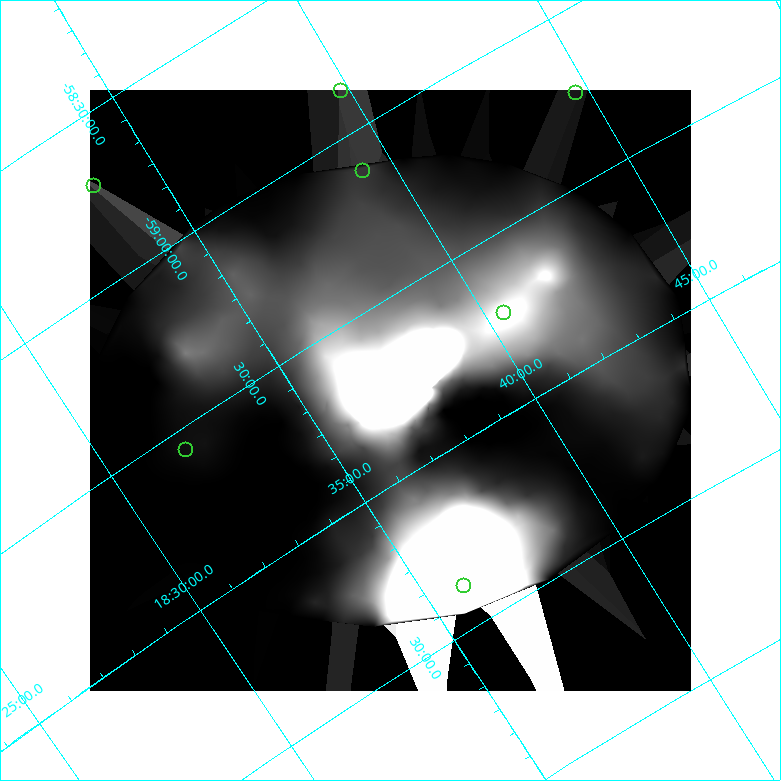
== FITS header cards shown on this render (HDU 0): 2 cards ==
NAXIS1  =                  601
NAXIS2  =                  601

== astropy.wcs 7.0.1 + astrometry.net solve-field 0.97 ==
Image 601 x 601 px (HDU 0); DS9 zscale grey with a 90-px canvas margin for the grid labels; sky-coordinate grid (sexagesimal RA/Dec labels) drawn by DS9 from the SOLVED WCS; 7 Tycho-2 reference stars matched to detected sources circled (green)
Header WCS: none
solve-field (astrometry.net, Tycho-2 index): SOLVED blind (the file carries no WCS)
Solved WCS: RA---TAN-SIP/DEC--TAN-SIP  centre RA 18:37:02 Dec -59:45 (279.26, -59.75 deg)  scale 11.2 arcsec/px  FOV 112.6' x 112.2'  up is +32 deg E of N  parity flipped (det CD > 0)
(file carries no celestial WCS; the grid is the blind solution)
Tycho-2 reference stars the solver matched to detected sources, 7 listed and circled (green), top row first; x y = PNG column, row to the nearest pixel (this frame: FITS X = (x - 90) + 1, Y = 601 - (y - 90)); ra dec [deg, ICRS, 3 dp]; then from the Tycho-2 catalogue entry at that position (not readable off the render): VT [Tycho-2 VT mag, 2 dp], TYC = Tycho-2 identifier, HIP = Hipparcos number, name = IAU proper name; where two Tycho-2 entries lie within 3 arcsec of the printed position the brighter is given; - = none
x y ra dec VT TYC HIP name
341 91 279.949 -58.869 6.89 8757-1525-1 91512 -
576 93 281.174 -59.244 8.64 8770-565-1 91964 -
363 171 279.821 -59.122 7.25 8757-1614-1 91464 -
94 186 278.373 -58.709 6.52 8757-2352-1 90981 -
504 313 280.112 -59.727 8.43 8770-1572-1 - -
186 450 277.984 -59.562 7.86 8757-571-1 90841 -
464 586 278.993 -60.379 7.97 9069-1744-1 91170 -